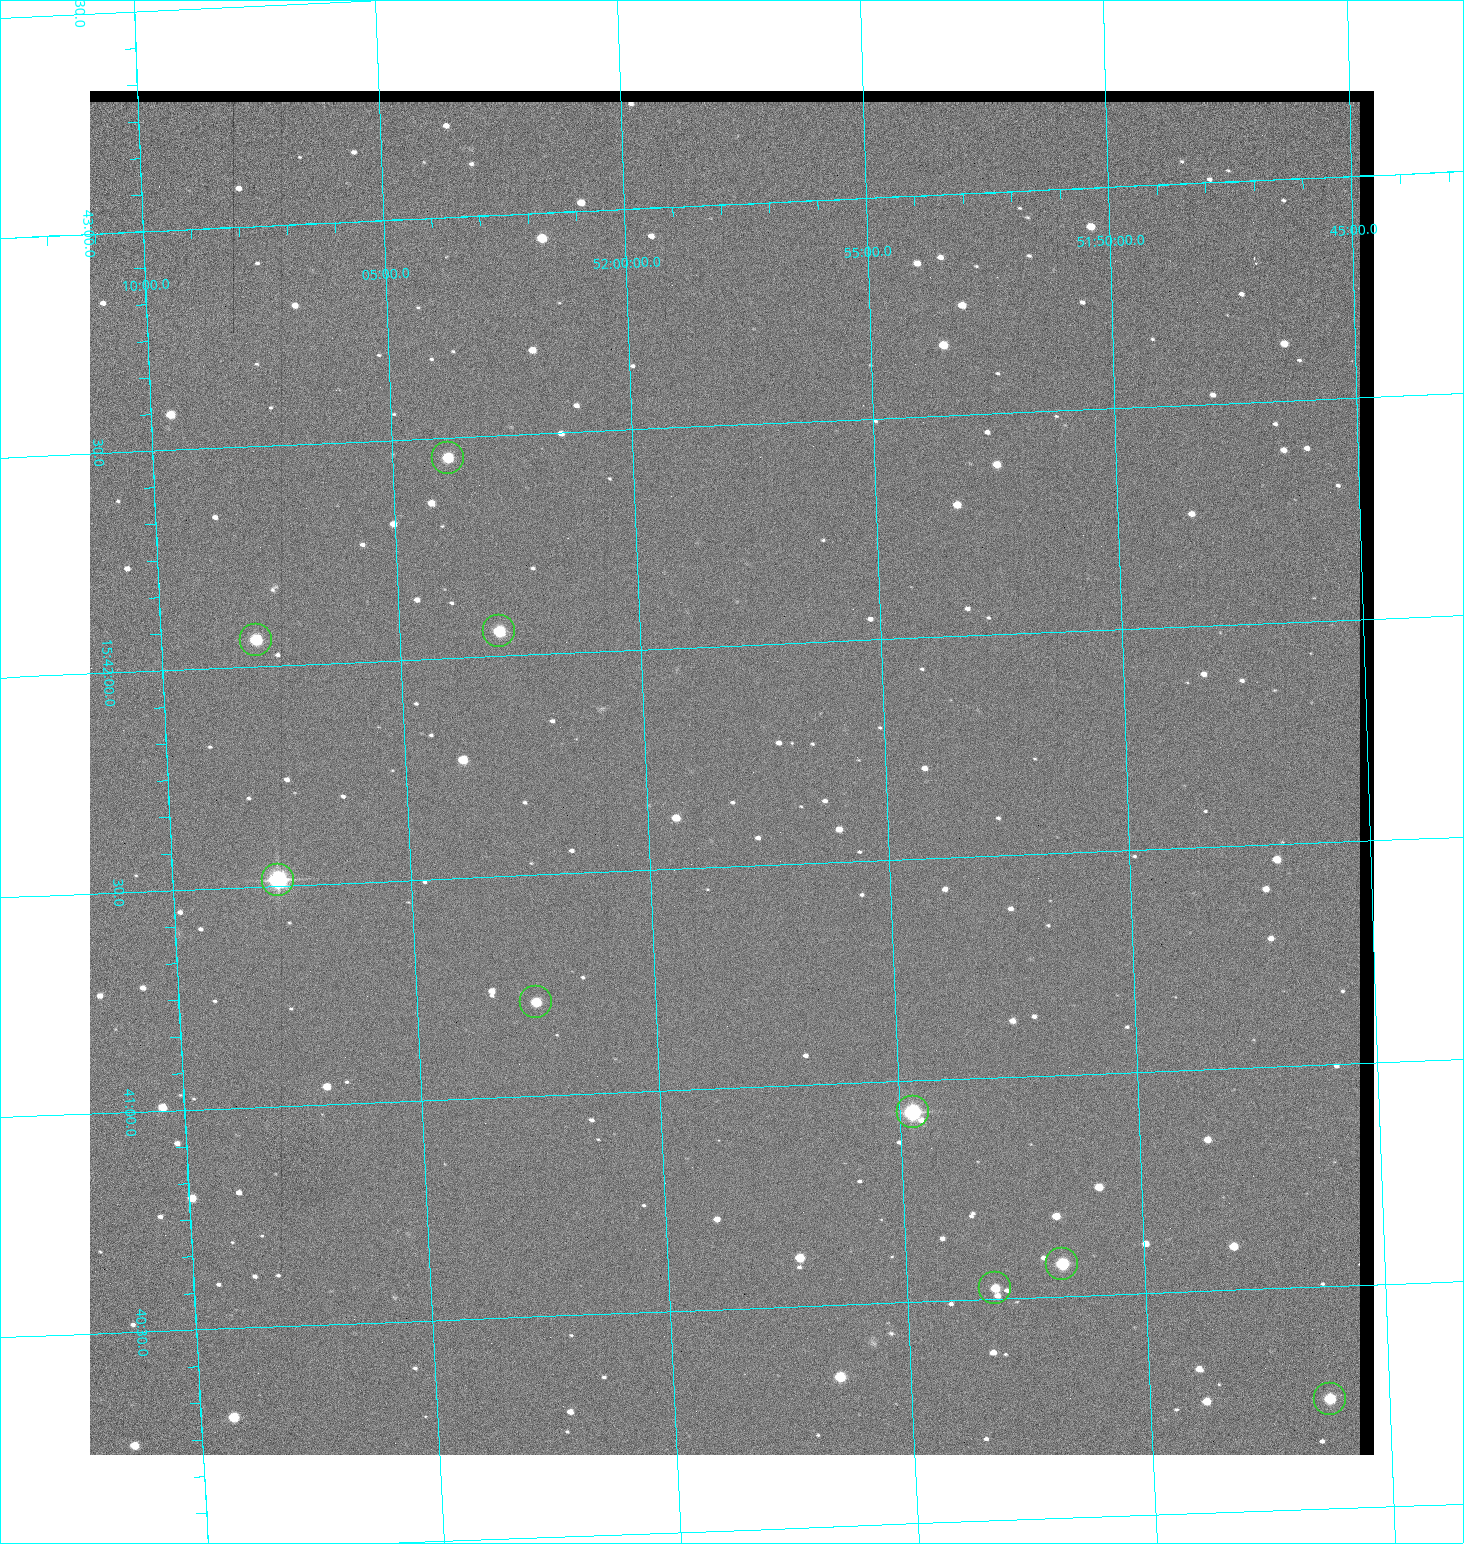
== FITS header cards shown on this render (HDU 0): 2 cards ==
NAXIS1  =                 1284 / length of data axis 1
NAXIS2  =                 1364 / length of data axis 2

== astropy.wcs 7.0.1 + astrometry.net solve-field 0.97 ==
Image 1284 x 1364 px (HDU 0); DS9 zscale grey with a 90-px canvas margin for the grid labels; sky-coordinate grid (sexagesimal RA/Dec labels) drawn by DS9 from the SOLVED WCS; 9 Tycho-2 reference stars matched to detected sources circled (green)
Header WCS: RA---TAN/DEC--TAN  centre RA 15:41:43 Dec +51:58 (235.43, +51.97 deg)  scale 1.26 arcsec/px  FOV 26.9' x 28.5'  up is +92 deg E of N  parity flipped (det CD > 0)
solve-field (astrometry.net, Tycho-2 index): VERIFIED the header's WCS against the Tycho-2 star catalogue (9 matches, 0 conflicts) and refined it, rather than solving blind
Solved WCS: RA---TAN-SIP/DEC--TAN-SIP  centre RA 15:41:43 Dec +51:58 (235.43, +51.97 deg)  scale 1.25 arcsec/px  FOV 26.8' x 28.5'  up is +92 deg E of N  parity flipped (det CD > 0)
The solver's refit moves the header's centre by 0.37 arcsec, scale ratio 0.9965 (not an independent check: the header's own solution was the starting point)
Tycho-2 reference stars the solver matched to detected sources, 9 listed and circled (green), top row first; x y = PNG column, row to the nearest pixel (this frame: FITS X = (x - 90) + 1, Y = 1364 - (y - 91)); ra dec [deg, ICRS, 3 dp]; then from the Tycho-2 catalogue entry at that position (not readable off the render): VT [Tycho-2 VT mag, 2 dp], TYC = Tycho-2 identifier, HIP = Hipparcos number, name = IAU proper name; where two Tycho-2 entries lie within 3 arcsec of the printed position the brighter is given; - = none
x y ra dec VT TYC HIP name
448 458 235.614 +52.064 11.61 3489-1132-1 - -
499 631 235.514 +52.049 11.19 3489-1407-1 - -
256 640 235.515 +52.133 11.12 3489-1380-1 - -
278 880 235.378 +52.130 9.31 3489-1322-1 76850 -
536 1002 235.303 +52.042 11.52 3489-958-1 - -
913 1112 235.232 +51.912 9.59 3489-824-1 - -
1062 1264 235.143 +51.862 10.97 3489-1016-1 - -
995 1288 235.131 +51.886 12.29 3489-908-1 - -
1330 1399 235.062 +51.771 11.53 3489-1453-1 - -